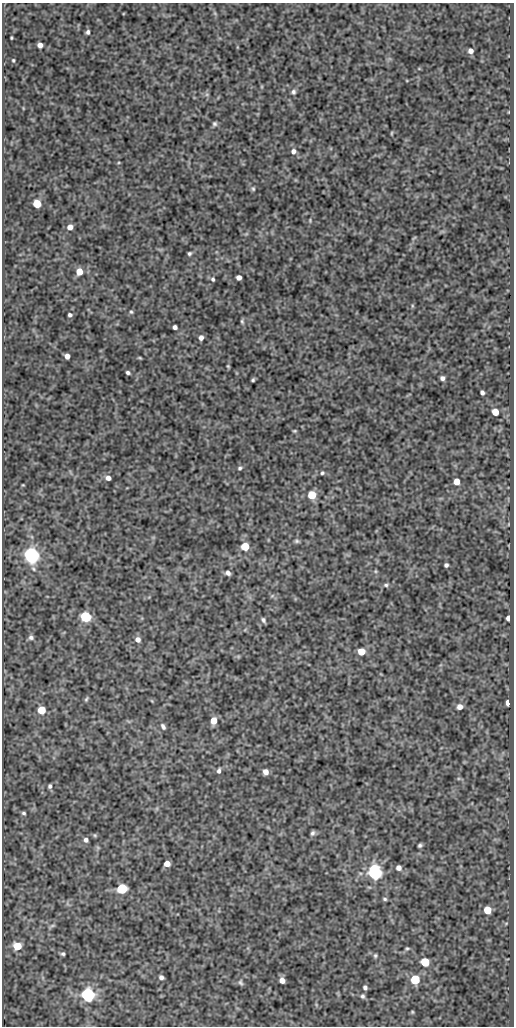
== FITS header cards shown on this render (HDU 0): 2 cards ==
NAXIS1  =                  512
NAXIS2  =                 1024

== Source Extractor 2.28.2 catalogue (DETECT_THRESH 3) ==
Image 512 x 1024 px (HDU 0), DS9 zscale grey, 1 PNG px = 1 image px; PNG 516 x 1028 px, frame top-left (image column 1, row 1024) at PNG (2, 3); no overlay
Background 94.4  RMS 0.54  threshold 1.62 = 3 sigma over >= 5 px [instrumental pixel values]
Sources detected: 87; all 87 listed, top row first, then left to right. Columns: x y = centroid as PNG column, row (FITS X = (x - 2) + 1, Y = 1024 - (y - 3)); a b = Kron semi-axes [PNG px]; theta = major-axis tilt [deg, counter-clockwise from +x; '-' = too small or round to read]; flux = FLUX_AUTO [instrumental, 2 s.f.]
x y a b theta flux
88 32 5 4 - 91
11 38 3 2 - 36
40 45 5 5 - 200
471 51 5 5 - 160
13 60 4 3 - 41
293 92 7 6 - 89
215 124 6 5 - 74
391 133 5 3 - 35
293 151 6 6 - 130
253 189 6 5 - 57
37 204 5 5 - 1200
310 220 5 4 - 37
70 227 5 5 - 240
414 238 6 3 37 35
189 253 4 4 - 65
79 272 6 5 - 450
239 277 5 4 - 180
213 279 5 5 - 66
412 306 6 3 73 38
131 312 5 4 - 50
70 315 4 4 - 78
242 321 6 4 -64 53
175 327 4 4 - 110
201 338 5 4 - 150
67 356 5 4 - 210
140 358 5 3 - 40
228 366 4 3 - 38
128 373 4 3 - 73
442 378 4 4 - 120
253 380 4 3 - 52
482 392 5 4 - 96
495 412 5 5 - 540
294 431 5 4 - 43
240 468 5 4 - 59
322 473 5 4 - 54
108 478 6 5 - 150
456 482 5 5 - 470
312 495 5 5 - 1200
297 541 7 4 -1 68
245 546 5 5 - 1200
31 555 6 6 - 15000
446 565 4 4 - 85
375 571 6 4 -90 44
228 573 5 5 - 130
386 585 7 5 -14 73
272 596 6 4 19 52
86 617 6 5 - 3700
508 618 5 4 - 150
263 620 5 4 - 80
31 637 6 6 - 100
138 639 6 6 - 170
361 652 5 5 - 640
86 699 7 4 68 55
152 701 6 3 -71 28
508 703 5 4 - 350
460 707 6 5 - 220
41 710 5 5 - 1200
214 721 6 5 - 520
163 726 8 5 -59 100
219 771 6 4 74 100
265 772 5 5 - 230
50 786 5 4 - 82
24 813 5 4 - 61
312 833 6 4 64 85
86 840 5 5 - 110
420 845 4 3 - 62
167 864 5 4 - 320
399 868 5 5 - 160
375 872 7 6 - 9500
122 889 6 5 - 2600
385 899 5 4 - 58
487 910 5 5 - 900
506 923 6 4 19 43
52 926 9 3 26 54
17 946 6 5 - 950
407 948 5 3 - 46
63 954 4 4 - 61
375 956 6 4 -90 55
425 962 5 5 - 1500
161 977 5 4 - 110
415 979 5 5 - 2100
282 980 5 4 - 240
240 982 8 6 -65 77
365 987 5 4 - 88
88 994 6 6 - 8600
363 996 6 5 - 76
412 1012 4 4 - 36